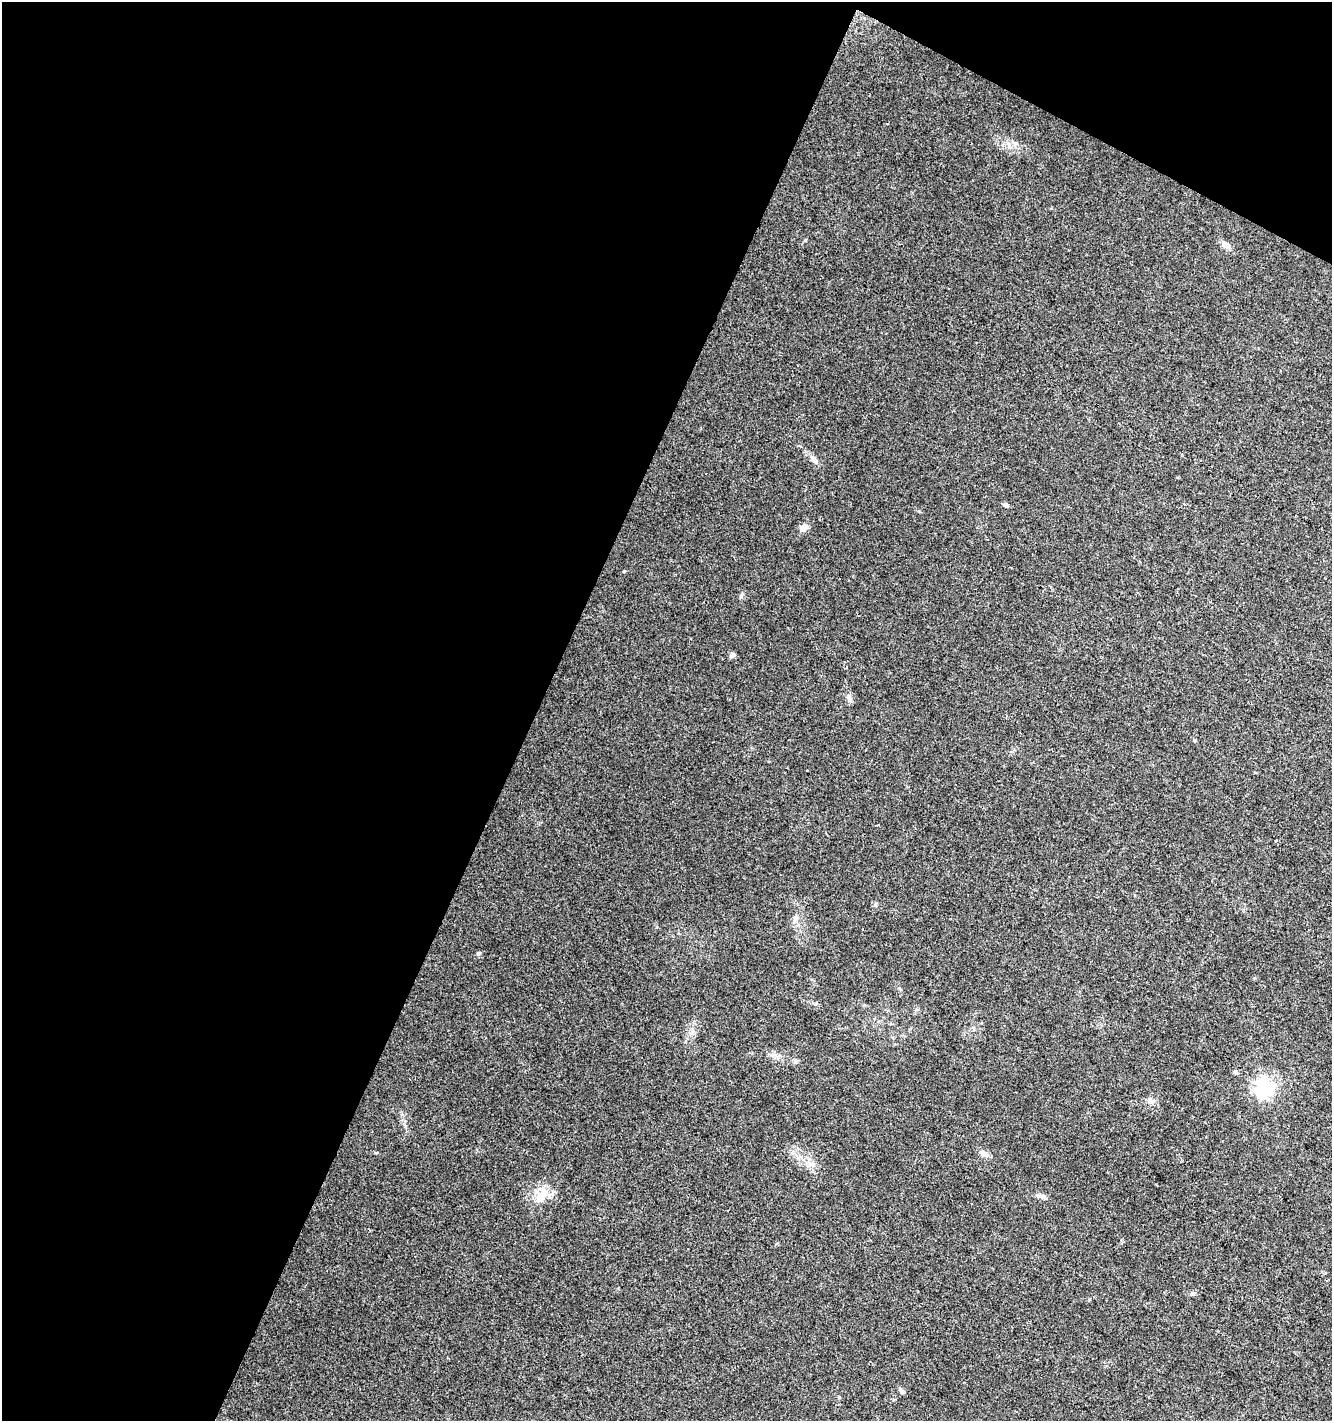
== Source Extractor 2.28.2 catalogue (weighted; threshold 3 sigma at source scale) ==
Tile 1 of 2 x 2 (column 1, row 1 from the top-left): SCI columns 106-1435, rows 1422-2840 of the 2890 x 2841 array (HDU 1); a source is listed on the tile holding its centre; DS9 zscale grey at full resolution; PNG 1334 x 1423 px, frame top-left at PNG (2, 2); no overlay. Shown black and unused: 44% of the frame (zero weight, under 3 of 4 exposures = <1% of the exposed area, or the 3 px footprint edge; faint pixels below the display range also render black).
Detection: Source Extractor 2.28.2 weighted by HDU 2 'WHT'; one run over the whole footprint, this tile lists its part. Background 0.0246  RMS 0.0047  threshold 0.0213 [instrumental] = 3 sigma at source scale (4.5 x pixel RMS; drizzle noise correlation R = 1.50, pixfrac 1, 0.0396/0.0396 arcsec/px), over >= 5 px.
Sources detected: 18; all 18 listed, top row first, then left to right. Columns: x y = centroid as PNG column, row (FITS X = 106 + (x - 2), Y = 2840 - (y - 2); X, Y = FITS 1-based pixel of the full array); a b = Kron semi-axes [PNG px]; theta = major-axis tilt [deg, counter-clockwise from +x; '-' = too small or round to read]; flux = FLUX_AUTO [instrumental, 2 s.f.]
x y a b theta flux
1226 245 9 7 -37 2.9
814 460 10 6 -42 2
1006 505 5 5 - 1.4
803 528 11 7 26 2.8
741 596 7 4 72 0.77
732 655 7 6 - 1.3
848 698 11 6 -63 1.7
795 918 8 7 - 1.6
478 953 6 4 0 0.62
1235 1072 5 5 - 0.67
1264 1087 7 7 - 150
1151 1101 10 7 -25 1.9
983 1154 9 7 -29 2.8
541 1195 23 12 53 8.1
1039 1196 12 4 1 1.4
1192 1293 6 5 - 1
901 1391 10 5 -53 1.2
839 1397 5 4 - 0.52
Unlisted compact peaks at least as high as the median listed source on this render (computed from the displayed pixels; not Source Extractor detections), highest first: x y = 805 240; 875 905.